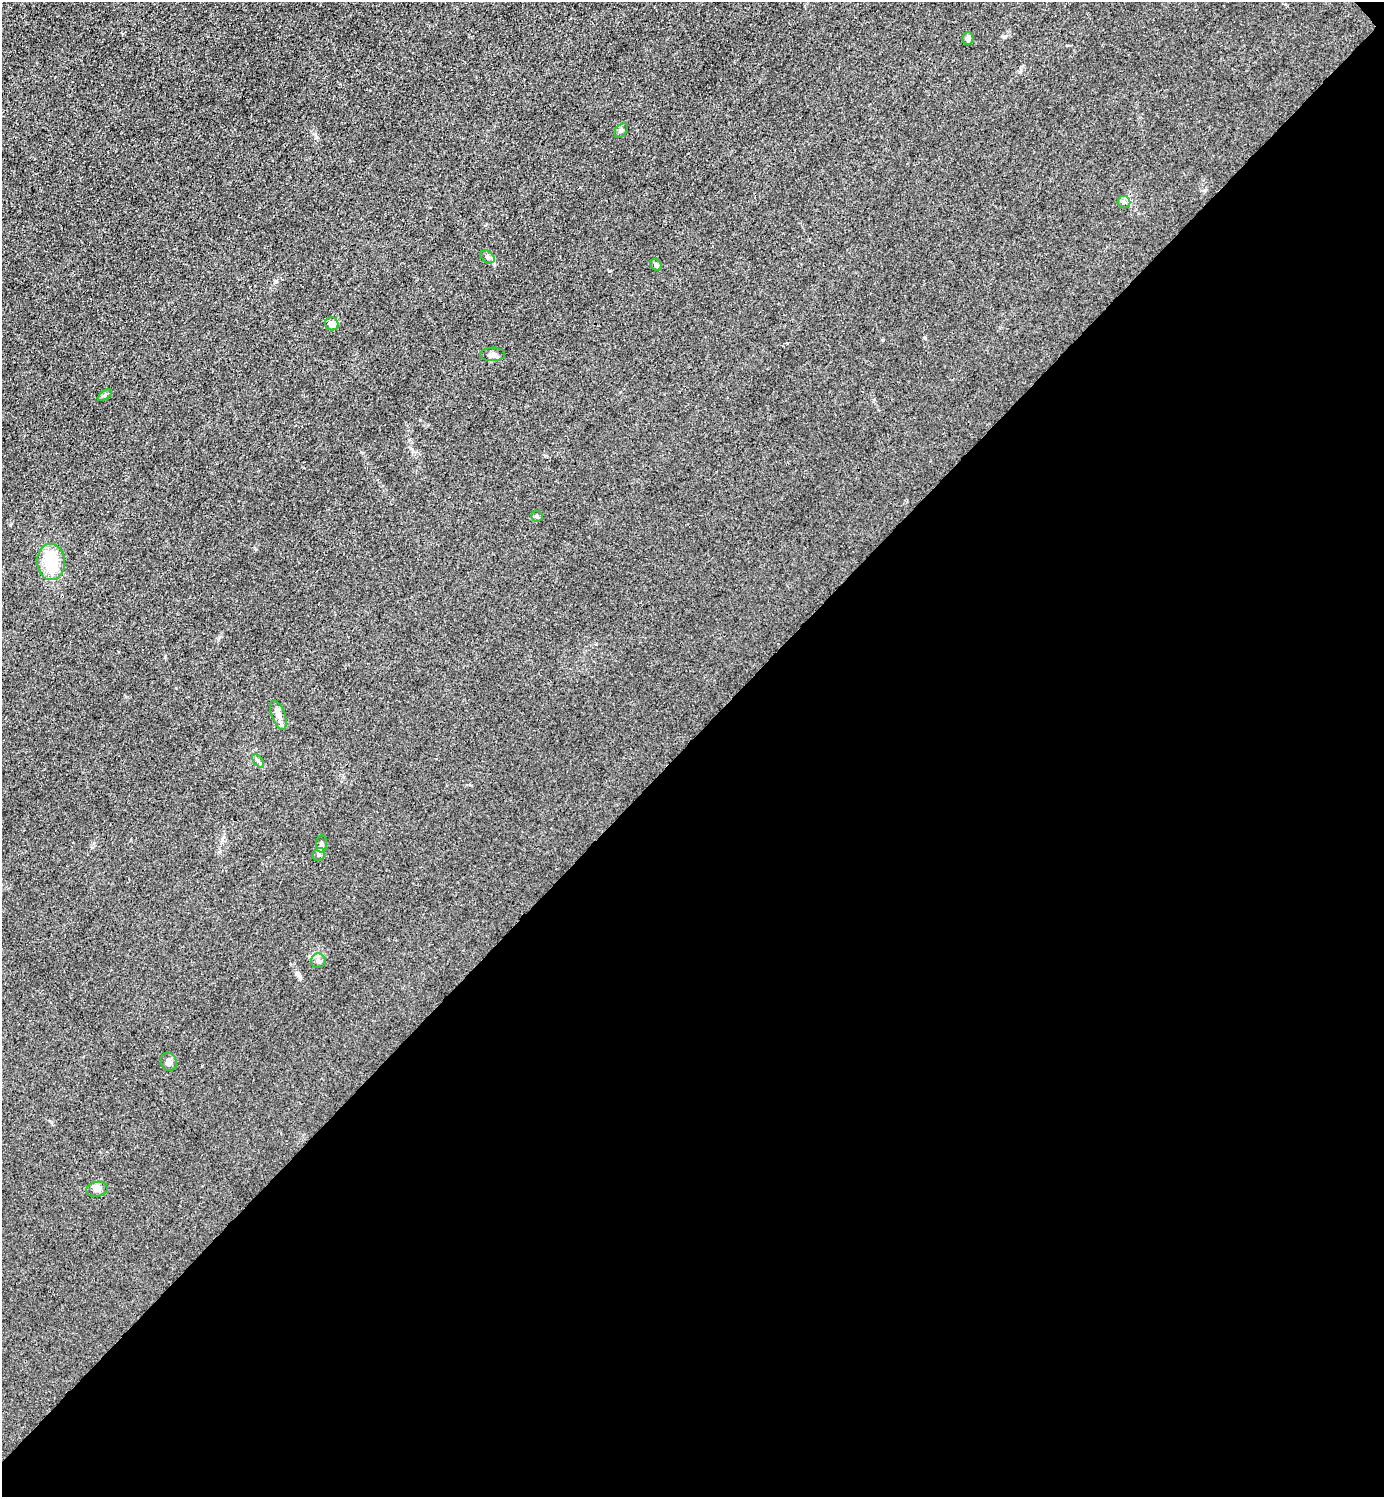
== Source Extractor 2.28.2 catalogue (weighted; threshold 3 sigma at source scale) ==
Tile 12 of 4 x 4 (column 4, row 3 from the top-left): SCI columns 4446-5827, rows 1498-2992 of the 5985 x 5985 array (HDU 1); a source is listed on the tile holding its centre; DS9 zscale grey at full resolution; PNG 1386 x 1499 px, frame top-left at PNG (2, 2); each listed source drawn as its Kron ellipse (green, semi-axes under 4 px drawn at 4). Shown black and unused: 51% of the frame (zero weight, under 3 of 4 exposures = <1% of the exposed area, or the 3 px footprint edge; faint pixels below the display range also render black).
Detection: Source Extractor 2.28.2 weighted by HDU 2 'WHT'; one run over the whole footprint, this tile lists its part. Background 0.0213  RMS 0.0062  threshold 0.0279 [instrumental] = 3 sigma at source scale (4.5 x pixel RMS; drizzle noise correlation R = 1.50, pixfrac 1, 0.05/0.05 arcsec/px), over >= 5 px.
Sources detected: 17; all 17 listed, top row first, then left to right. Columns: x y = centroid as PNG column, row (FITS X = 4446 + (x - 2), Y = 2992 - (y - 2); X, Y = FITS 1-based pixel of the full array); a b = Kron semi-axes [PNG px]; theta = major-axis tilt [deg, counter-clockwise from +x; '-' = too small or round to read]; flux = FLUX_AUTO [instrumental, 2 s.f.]
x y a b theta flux
968 38 6 5 - 1.9
621 130 8 5 49 1.4
1124 202 6 6 - 1.7
487 257 8 5 -42 1.5
656 265 6 5 - 1.1
332 324 7 6 - 5.1
493 354 12 6 0 2.8
105 395 8 4 35 1.1
537 516 6 5 - 1
51 562 18 14 -86 24
278 715 15 6 -70 3.5
258 761 8 4 -54 1.3
322 844 8 5 85 1.6
319 854 7 6 - 1.7
318 961 7 7 - 1.9
169 1062 9 8 - 2.6
97 1189 10 7 11 2.8
Unlisted compact peaks at least as high as the median listed source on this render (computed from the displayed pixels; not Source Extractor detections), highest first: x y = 925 338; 256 549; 420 420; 276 281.